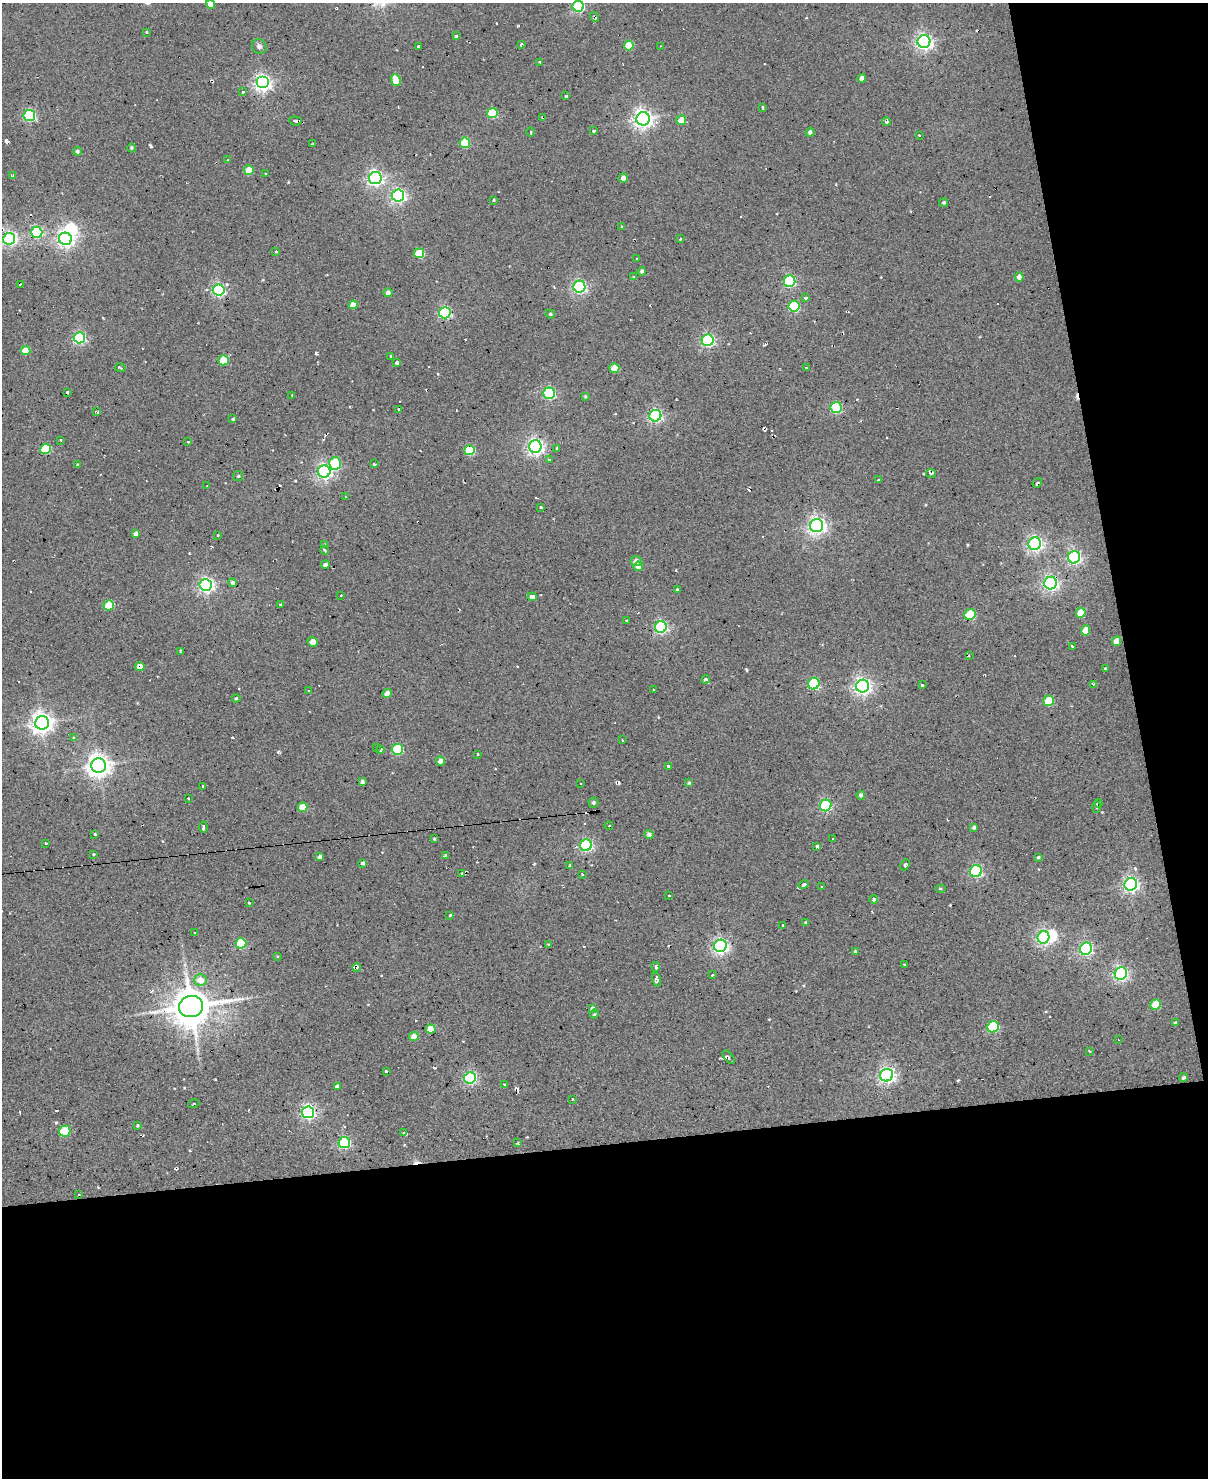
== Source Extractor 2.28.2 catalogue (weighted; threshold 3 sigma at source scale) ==
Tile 12 of 4 x 3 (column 4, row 3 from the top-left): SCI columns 3620-4825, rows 244-1719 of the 4825 x 4803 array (HDU 1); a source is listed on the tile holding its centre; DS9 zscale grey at full resolution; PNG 1210 x 1480 px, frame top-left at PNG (2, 3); each listed source drawn as its Kron ellipse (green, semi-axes under 4 px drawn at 4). Shown black and unused: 29% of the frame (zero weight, under 2 of 3 exposures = <1% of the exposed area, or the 3 px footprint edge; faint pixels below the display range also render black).
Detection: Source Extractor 2.28.2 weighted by HDU 2 'WHT'; one run over the whole footprint, this tile lists its part. Background 0.0779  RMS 0.12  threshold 0.537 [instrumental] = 3 sigma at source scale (4.5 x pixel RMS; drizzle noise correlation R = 1.50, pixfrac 1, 0.05/0.05 arcsec/px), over >= 5 px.
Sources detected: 255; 2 inside a brighter object's white glare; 20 cosmic-ray / hot-pixel residue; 2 long thin detections or spike segments (spike, bleed or trail) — neither listed nor drawn; the other 231 listed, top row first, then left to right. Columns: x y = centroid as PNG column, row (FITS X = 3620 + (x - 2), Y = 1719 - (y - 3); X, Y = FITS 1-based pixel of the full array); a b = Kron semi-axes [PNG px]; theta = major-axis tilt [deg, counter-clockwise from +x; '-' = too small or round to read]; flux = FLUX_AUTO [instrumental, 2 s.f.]
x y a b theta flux
210 4 4 4 - 88
578 6 5 5 - 1500
595 17 5 2 - 20
146 32 4 3 - 12
456 36 3 3 - 23
924 42 6 6 - 4400
521 44 4 3 - 19
259 46 8 7 - 40
419 46 3 2 - 17
629 46 5 5 - 320
661 46 2 2 - 8.2
540 62 3 2 - 13
862 78 4 4 - 56
396 80 6 5 - 250
263 83 6 6 - 4200
243 92 4 3 - 31
566 96 3 2 - 17
763 107 4 3 - 12
492 113 5 5 - 610
29 116 6 5 - 1400
542 118 3 2 - 13
643 119 7 6 - 6300
681 120 5 5 - 150
295 121 6 4 -6 37
886 122 4 3 - 27
593 131 3 3 - 27
531 132 4 3 - 12
810 132 4 4 - 29
919 135 3 2 - 8.5
465 143 5 5 - 570
313 144 3 2 - 16
132 148 4 3 - 11
77 151 4 4 - 28
227 160 3 2 - 8.6
249 170 5 5 - 200
266 174 2 2 - 9.6
12 176 3 3 - 14
375 178 6 6 - 3400
623 178 5 4 - 51
398 196 6 6 - 3100
493 200 3 2 - 11
944 202 5 4 - 18
622 227 3 3 - 22
37 232 5 5 - 1400
9 239 6 6 - 2900
65 239 6 6 - 4400
680 239 3 2 - 15
276 251 3 3 - 11
419 253 5 5 - 470
637 258 3 3 - 24
642 271 4 4 - 26
633 277 3 3 - 15
1019 277 4 4 - 52
790 281 6 5 - 1500
20 284 3 2 - 12
579 287 6 6 - 2500
219 290 6 5 - 2100
388 293 4 4 - 42
805 298 3 3 - 22
353 305 4 4 - 140
794 306 5 5 - 990
445 313 6 5 - 1600
550 314 4 4 - 19
79 338 6 5 - 1800
708 340 6 6 - 2200
25 351 5 4 - 260
391 356 3 2 - 10
223 360 5 5 - 420
397 363 4 3 - 27
120 368 5 3 - 19
614 368 5 4 - 250
806 368 3 2 - 14
67 392 3 3 - 17
549 393 6 5 - 1400
292 395 3 2 - 13
585 396 4 3 - 13
836 408 5 5 - 940
398 409 4 3 - 19
97 412 4 3 - 22
655 416 6 6 - 2300
233 419 3 3 - 14
61 440 3 2 - 12
188 442 3 2 - 15
535 447 6 6 - 4300
45 449 5 5 - 700
557 449 4 3 - 21
470 450 5 5 - 660
549 460 3 2 - 11
335 463 6 6 - 570
77 464 3 2 - 9.3
375 464 4 3 - 37
324 471 6 6 - 3500
931 474 5 3 - 16
238 476 5 5 - 15
878 480 3 2 - 12
1037 483 5 3 - 27
207 486 3 2 - 13
345 497 3 2 - 7
540 507 3 3 - 31
817 526 6 6 - 4800
136 533 4 4 - 37
218 535 3 2 - 11
325 544 3 3 - 17
1035 544 6 6 - 3500
325 550 4 3 - 18
1074 557 6 6 - 2600
636 561 5 5 - 58
325 565 4 4 - 37
638 566 5 4 - 84
233 583 4 4 - 25
1051 583 6 6 - 3700
206 585 6 6 - 3500
677 589 4 3 - 13
341 595 3 2 - 7.9
532 597 4 4 - 64
280 604 3 3 - 14
109 605 5 5 - 420
1081 613 5 4 - 260
970 615 6 5 - 610
627 620 3 2 - 9.5
661 627 6 6 - 1900
1085 630 5 4 - 200
1117 641 5 4 - 100
313 642 5 4 - 110
1072 646 3 2 - 9.2
181 652 4 2 - 14
969 655 3 2 - 11
140 667 5 4 - 84
1105 668 3 2 - 7.7
706 679 4 4 - 27
814 684 6 5 - 1100
1094 684 4 3 - 12
922 685 3 3 - 31
863 686 6 6 - 4700
654 689 3 2 - 10
309 691 3 2 - 8.4
387 693 4 4 - 97
236 698 4 3 - 13
1049 701 5 5 - 510
42 723 7 7 - 8000
74 737 4 4 - 18
622 740 2 2 - 8.3
377 747 3 3 - 13
397 749 5 5 - 860
381 750 4 3 - 18
478 754 3 2 - 13
440 761 4 4 - 62
99 766 7 7 - 9600
669 766 4 3 - 34
362 782 3 3 - 24
581 783 3 3 - 22
689 783 4 4 - 18
203 786 3 2 - 13
861 795 4 4 - 29
188 798 3 2 - 15
593 802 5 5 - 21
1099 803 4 3 - 24
826 805 6 5 - 1400
302 807 5 4 - 250
1096 807 6 3 89 29
609 825 4 2 - 10
203 827 5 3 - 46
974 827 4 3 - 26
95 834 3 3 - 16
649 834 4 4 - 51
434 839 3 3 - 12
833 839 3 2 - 7.5
46 843 3 2 - 10
586 845 6 5 - 2100
817 846 4 3 - 35
94 854 3 2 - 11
446 856 3 3 - 23
320 857 4 3 - 37
1038 857 4 3 - 13
363 863 4 3 - 23
905 865 6 3 64 27
570 866 4 3 - 26
976 871 6 6 - 1700
462 873 4 3 - 27
582 874 3 3 - 13
804 884 5 4 - 38
1131 884 6 6 - 3900
821 887 3 3 - 19
940 889 5 3 - 14
669 895 3 3 - 18
874 899 4 3 - 52
249 903 3 3 - 18
450 915 3 2 - 12
806 922 3 3 - 12
783 925 3 2 - 20
195 933 3 2 - 8.2
1043 937 6 6 - 3100
241 943 5 5 - 640
549 945 3 3 - 17
720 946 6 6 - 3700
1086 949 6 6 - 2300
855 952 4 3 - 17
278 956 3 2 - 14
905 964 3 3 - 18
357 967 4 4 - 28
656 967 5 3 - 24
1121 974 6 6 - 3100
712 975 3 3 - 13
657 979 7 3 -74 31
200 980 6 5 - 140
1155 1005 5 5 - 400
191 1007 12 10 12 31000
593 1008 4 4 - 28
594 1014 4 4 - 12
1175 1023 4 3 - 23
993 1027 6 5 - 1100
431 1029 5 4 - 280
414 1037 5 4 - 140
1118 1040 3 2 - 7.8
1090 1051 3 2 - 15
729 1057 8 4 -50 29
386 1071 3 3 - 20
887 1075 6 6 - 4000
470 1078 6 5 - 1900
1183 1078 4 4 - 20
504 1084 3 2 - 13
337 1086 4 3 - 43
573 1099 3 2 - 14
194 1104 6 3 19 15
308 1112 6 6 - 3000
137 1126 3 3 - 12
65 1131 6 5 - 370
403 1133 3 2 - 8.5
344 1143 6 5 - 1400
517 1143 3 2 - 13
79 1194 3 2 - 18
Overlapping masked pixels (flux is a lower limit): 1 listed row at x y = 140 667
Isophote crosses this tile's border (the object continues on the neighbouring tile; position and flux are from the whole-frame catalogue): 2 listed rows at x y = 210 4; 578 6
Unlisted compact peaks at least as high as the median listed source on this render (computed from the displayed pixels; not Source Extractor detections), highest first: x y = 619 783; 151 146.